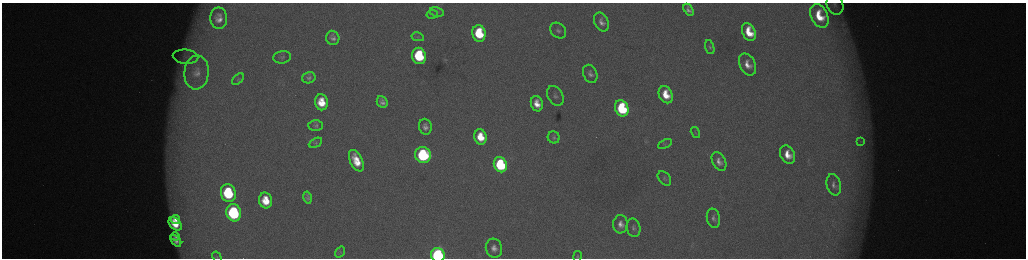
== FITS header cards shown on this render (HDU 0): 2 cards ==
NAXIS1  =                 2048 /fastest changing axis
NAXIS2  =                  512 /next to fastest changing axis

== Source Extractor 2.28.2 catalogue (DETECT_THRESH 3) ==
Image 2048 x 512 px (HDU 0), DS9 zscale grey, zoomed out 1/2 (1 PNG px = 2 x 2 image px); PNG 1028 x 260 px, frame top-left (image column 1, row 511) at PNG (2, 3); each listed source drawn as its Kron ellipse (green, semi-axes under 4 px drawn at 4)
Background 176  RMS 2.1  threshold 6.16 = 3 sigma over >= 5 px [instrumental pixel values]
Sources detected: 65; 7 cannot appear on this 1/2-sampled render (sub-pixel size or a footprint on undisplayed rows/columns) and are neither listed nor drawn; the other 58 listed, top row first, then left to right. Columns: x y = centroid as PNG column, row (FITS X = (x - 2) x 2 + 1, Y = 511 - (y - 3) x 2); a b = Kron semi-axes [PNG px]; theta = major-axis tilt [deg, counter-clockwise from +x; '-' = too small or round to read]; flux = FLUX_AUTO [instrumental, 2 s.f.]
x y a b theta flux
835 4 10 8 -68 2500
688 10 6 4 -57 1700
437 12 7 4 -13 850
432 14 6 3 10 490
819 16 12 8 -65 13000
219 18 11 8 -88 4200
601 22 10 7 -64 2900
558 31 9 7 -43 1800
749 32 9 6 -64 11000
479 33 8 6 -77 22000
418 37 6 3 -11 570
333 38 7 6 - 2100
710 47 7 4 -74 840
419 56 8 7 - 34000
186 57 13 7 -5 3200
282 57 9 6 7 1300
748 64 11 7 -63 4800
196 72 17 12 84 5700
590 74 9 6 -64 2000
309 78 7 5 15 1400
238 79 7 4 41 770
666 95 9 6 -65 9700
555 96 10 7 -59 1800
321 102 8 6 -79 9900
382 102 6 5 - 2100
537 104 8 6 -71 5400
622 108 8 6 -68 40000
316 125 7 5 -2 1100
425 127 8 6 -74 2500
695 132 6 2 -58 460
480 137 8 6 -75 11000
554 137 6 6 - 1000
861 141 4 2 - 330
315 143 7 4 27 750
665 144 7 4 25 930
423 155 8 8 - 57000
788 155 9 7 -63 6900
356 161 11 6 -65 10000
719 161 10 6 -61 3000
500 165 8 6 -69 50000
664 178 8 5 -48 1100
834 185 11 7 -75 2300
228 193 9 7 -78 34000
308 197 6 4 -77 1300
266 200 8 6 -76 10000
234 213 9 7 -77 60000
713 218 9 6 -78 1800
176 219 5 3 - 3100
175 224 8 5 -43 8600
620 224 9 7 -88 3500
634 228 9 7 -77 1700
175 236 4 3 - 1100
176 241 7 4 -49 2200
494 248 10 8 -73 3600
340 252 6 4 54 650
438 255 7 6 - 120000
577 256 5 3 - 520
217 257 5 3 - 420
At the frame edge (FLAGS 8, measured only in part): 4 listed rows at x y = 835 4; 438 255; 577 256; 217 257
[7 sub-pixel or undisplayed-footprint detections neither listed nor drawn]